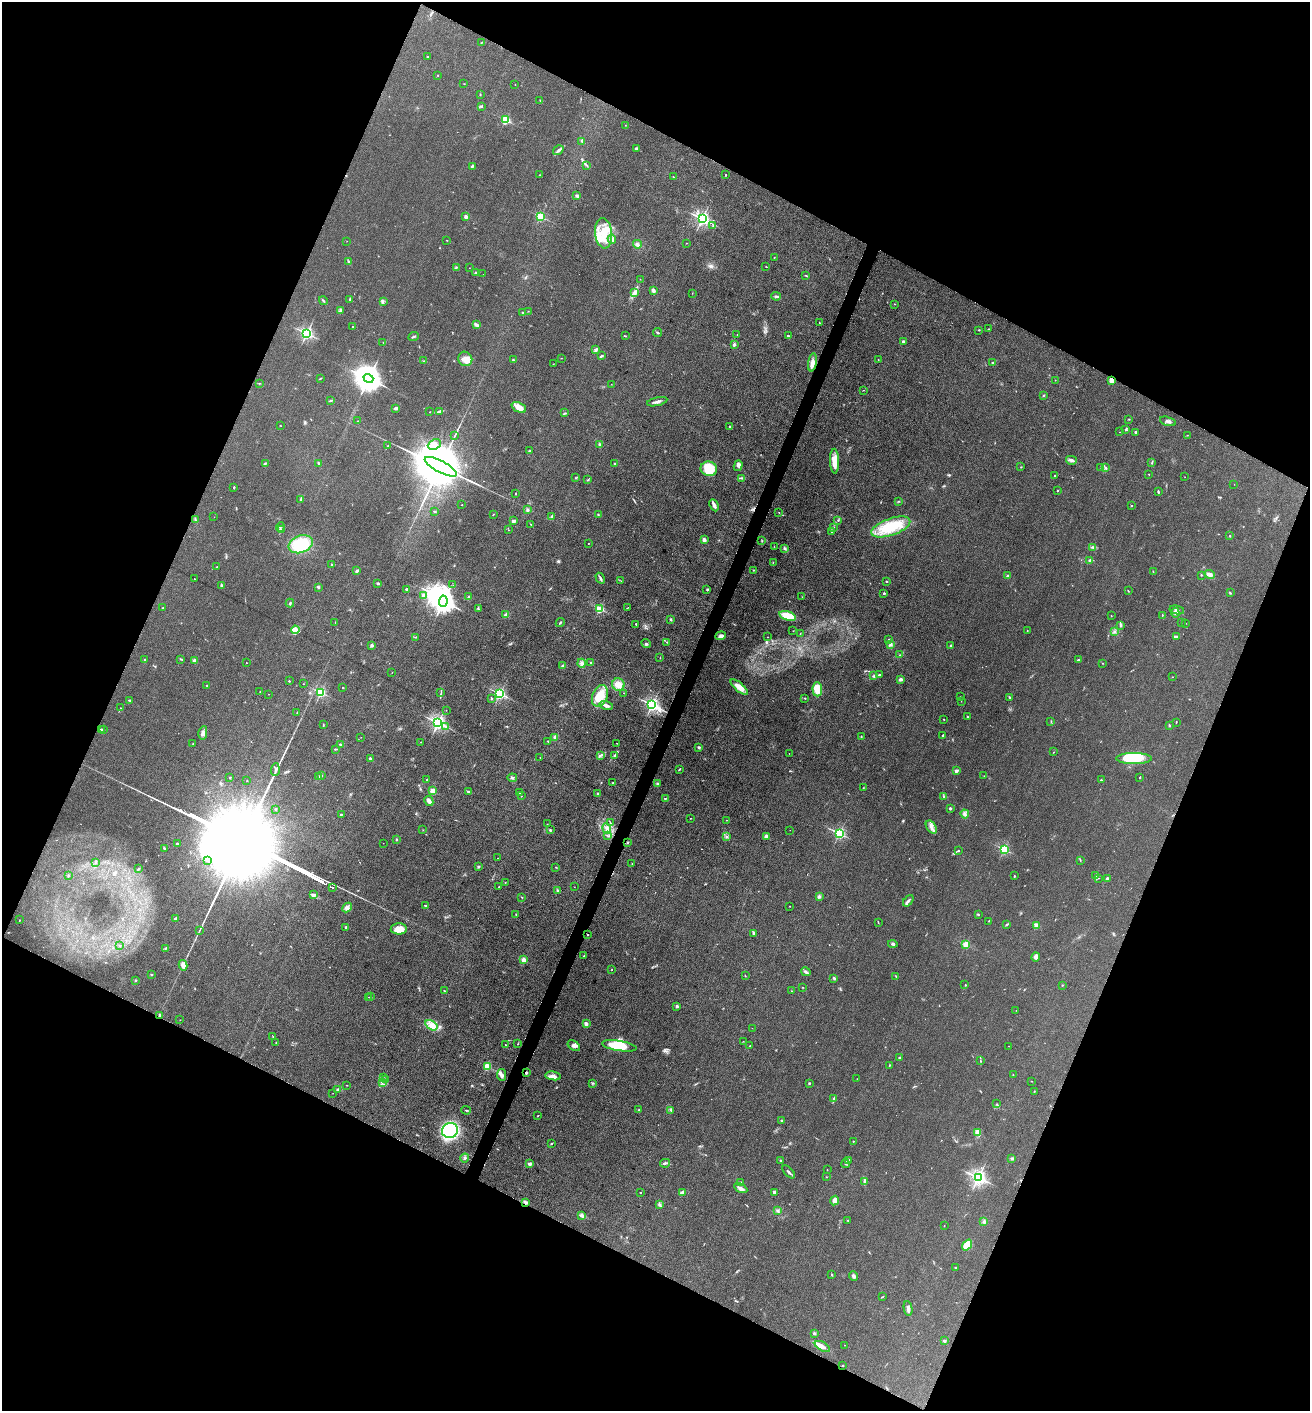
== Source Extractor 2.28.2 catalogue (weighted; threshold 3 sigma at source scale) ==
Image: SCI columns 145-5374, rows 1-5634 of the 5651 x 5636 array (HDU 1 of 3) = the unmasked area's bounding box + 8 px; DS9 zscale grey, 4 x 4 block average (1 PNG px = mean of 4 x 4 image px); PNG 1312 x 1413 px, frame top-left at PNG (2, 2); each listed source drawn as its Kron ellipse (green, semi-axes under 4 px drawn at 4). Shown black and unused: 45% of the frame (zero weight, under 3 of 5 exposures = <1% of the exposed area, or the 3 px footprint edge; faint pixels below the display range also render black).
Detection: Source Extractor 2.28.2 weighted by HDU 2 'WHT'. Background 0.151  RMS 0.0098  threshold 0.0443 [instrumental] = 3 sigma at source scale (4.5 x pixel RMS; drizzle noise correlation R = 1.50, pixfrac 1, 0.05/0.05 arcsec/px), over >= 5 px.
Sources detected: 528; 3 too faint to see at this stretch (4 x 4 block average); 3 inside a brighter object's white glare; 1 cosmic-ray / hot-pixel residue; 6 long thin detections or spike segments (spike, bleed or trail) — neither listed nor drawn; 21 coinciding with a brighter row at this scale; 20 inside a brighter listed object's ellipse — not listed separately; the other 474 listed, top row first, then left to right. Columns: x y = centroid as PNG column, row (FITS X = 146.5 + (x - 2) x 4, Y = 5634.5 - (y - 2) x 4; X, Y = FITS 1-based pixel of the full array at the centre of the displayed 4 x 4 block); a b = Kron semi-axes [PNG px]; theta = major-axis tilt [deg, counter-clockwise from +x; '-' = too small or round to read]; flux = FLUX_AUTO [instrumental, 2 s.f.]
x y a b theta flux
482 42 2 2 - 2.2
427 57 2 2 - 3.4
438 75 2 2 - 6.5
464 84 2 2 - 1.7
515 84 2 2 - 1.8
480 94 3 2 - 3.3
540 100 2 2 - 3.2
481 107 2 2 - 5
505 120 2 2 - 530
625 125 2 2 - 1.7
582 142 2 2 - 2.4
636 149 4 3 - 8.3
558 150 6 3 33 13
586 165 2 2 - 2.2
472 166 3 2 - 13
540 175 2 2 - 1.6
726 175 3 2 - 3.1
673 177 2 2 - 6.4
577 196 3 3 - 11
540 216 2 2 - 550
466 217 2 2 - 94
702 219 2 2 - 1800
713 226 2 2 - 3.1
604 233 15 8 -83 140
612 239 4 3 - 13
447 240 2 2 - 2.7
347 241 2 2 - 1.6
687 243 2 2 - 4.6
637 244 4 3 - 17
774 258 2 2 - 2.1
348 261 3 2 - 5.8
456 267 4 2 - 6.5
766 267 2 2 - 2.9
469 268 2 2 - 1.1
476 273 2 2 - 48
483 274 2 2 - 0.62
806 276 4 2 - 4
640 279 2 2 - 1.5
653 291 3 3 - 19
635 293 4 2 - 10
692 293 2 2 - 1.4
776 296 5 2 - 11
350 299 2 2 - 5.7
323 301 5 2 - 6.8
383 301 2 2 - 3.8
895 304 2 2 - 3.1
340 311 4 2 - 5.8
528 311 3 2 - 1.6
523 313 3 2 - 8.4
819 322 2 2 - 2.7
477 325 4 3 - 13
353 327 2 2 - 14
989 329 2 2 - 5.1
979 330 2 2 - 3.6
657 332 4 2 - 7.6
307 333 2 2 - 1300
737 335 2 2 - 1.7
625 336 2 2 - 2.7
788 336 2 2 - 29
413 337 5 2 - 7.9
383 342 2 2 - 1.6
903 342 2 2 - 43
734 344 2 2 - 50
596 350 3 3 - 9.2
601 356 4 2 - 6.9
561 358 2 2 - 2.1
465 359 7 7 - 54
878 359 2 2 - 2.7
513 360 2 2 - 4.8
424 361 2 2 - 2.4
812 362 9 4 81 35
993 363 2 2 - 15
553 364 2 2 - 1.5
321 378 3 2 - 3.7
368 378 5 4 - 9000
1055 380 2 2 - 1.1
1111 380 3 2 - 38
259 383 2 2 - 2.2
611 384 2 2 - 1.2
864 390 2 2 - 1.2
1044 395 3 2 - 4
330 401 3 2 - 6.3
657 402 10 2 13 21
519 407 8 5 -25 56
396 408 3 2 - 13
440 411 4 2 - 16
430 412 2 2 - 2.8
565 413 3 2 - 4.9
1129 419 2 2 - 1.8
358 421 2 2 - 2.4
1168 421 8 3 -16 16
280 425 2 2 - 1.9
730 427 3 2 - 5.2
1126 430 3 2 - 4.4
1120 432 2 2 - 1.8
1136 433 4 2 - 4.6
455 435 4 2 - 6.9
1187 435 2 2 - 2.3
434 444 6 5 - 28
599 444 4 3 - 7.9
388 446 2 2 - 3
530 451 3 2 - 7
1071 460 5 3 - 16
835 461 12 4 -89 66
265 463 2 2 - 3.5
319 463 3 2 - 10
1151 463 2 2 - 1.7
615 464 2 2 - 4.1
738 466 5 2 - 12
441 467 18 6 -28 80000
1021 467 2 2 - 3.2
1101 467 3 2 - 5.8
1105 467 2 2 - 3.6
709 469 8 7 - 170
1149 474 2 2 - 1.9
1055 475 2 2 - 4.3
1185 477 2 2 - 1.2
575 478 2 2 - 2.5
741 478 2 2 - 3.6
588 480 3 2 - 4.7
1234 484 2 2 - 0.89
234 487 3 2 - 4.9
1058 490 2 2 - 5.3
1158 492 3 2 - 6.1
516 494 2 2 - 4.5
301 499 4 2 - 8.4
899 501 2 2 - 1.7
462 505 2 2 - 1.9
714 505 6 2 -64 37
1131 506 2 2 - 8.4
527 510 3 2 - 9.3
435 511 3 2 - 6
779 513 2 2 - 3
493 514 2 2 - 3.2
598 515 2 2 - 4.1
551 516 2 2 - 5.1
214 517 2 2 - 0.73
195 520 2 2 - 2.4
838 520 3 2 - 4.2
513 521 3 2 - 13
531 524 4 2 - 4.5
280 527 5 2 - 6.2
891 527 20 8 19 260
833 528 2 2 - 7.7
282 530 2 2 - 5
508 530 3 2 - 1.9
832 532 2 2 - 3.3
1230 536 2 2 - 5.4
704 540 4 3 - 19
762 541 2 2 - 2.6
588 543 2 2 - 4.5
301 544 12 8 20 260
774 546 2 2 - 1.7
1093 547 3 2 - 8
785 548 3 3 - 9.6
1089 560 4 2 - 9
773 562 2 2 - 2.5
332 564 2 2 - 20
217 567 3 2 - 3.8
753 570 2 2 - 4.2
357 571 3 2 - 9.9
1153 571 2 2 - 1.9
1209 574 5 4 - 26
1201 575 2 2 - 5.1
1008 576 2 2 - 47
600 578 6 2 -60 9.8
194 579 2 2 - 1.8
621 581 2 2 - 1.2
887 581 2 2 - 7.4
378 583 3 2 - 12
453 585 2 2 - 1.3
221 586 4 2 - 7.1
319 587 3 2 - 8.4
406 589 3 2 - 6.5
707 590 2 2 - 4.6
1128 591 3 2 - 4
884 593 2 2 - 22
1230 593 2 2 - 4.2
424 595 2 2 - 87
468 597 3 2 - 6.3
802 597 2 2 - 1.8
443 601 5 4 - 5700
290 603 4 2 - 6
628 607 2 2 - 2
162 608 2 2 - 4
478 609 2 2 - 2.6
600 609 2 2 - 420
1177 610 7 3 -12 14
1175 613 5 2 - 11
506 615 4 3 - 13
1111 615 2 2 - 2
1162 615 2 2 - 2.5
788 616 8 4 -17 130
671 619 2 2 - 4
335 622 2 2 - 1.2
560 623 5 2 - 5.5
1181 623 2 2 - 1.2
1186 623 2 2 - 0.84
636 624 3 2 - 3.6
1120 625 4 2 - 7.1
295 630 4 3 - 17
1027 630 2 2 - 2
793 631 2 2 - 1.7
1114 632 3 2 - 3.2
800 633 2 2 - 1.7
721 636 5 4 - 24
415 637 2 2 - 2.6
767 637 2 2 - 1.3
1176 637 4 2 - 12
889 639 2 2 - 1.5
667 642 2 2 - 3
646 643 5 2 - 6.6
891 644 4 3 - 10
372 646 3 3 - 8.5
951 646 3 3 - 7.1
899 655 3 2 - 3.3
660 658 2 2 - 1.6
181 659 3 2 - 4.4
145 660 2 2 - 3.7
1078 660 3 2 - 4
194 661 2 2 - 88
246 663 2 2 - 1.8
581 663 4 4 - 19
591 663 2 2 - 4.5
1103 663 2 2 - 2.8
563 666 3 3 - 10
392 672 2 2 - 1.4
879 675 2 2 - 6.2
874 676 3 3 - 8.2
1172 677 2 2 - 2
900 679 3 2 - 16
289 681 2 2 - 8.4
303 684 2 2 - 1.3
618 684 6 6 - 54
207 685 2 2 - 3.2
739 687 10 4 -40 63
343 688 2 2 - 11
817 689 7 5 -89 100
260 692 2 2 - 3.2
321 692 2 2 - 750
441 692 3 2 - 3.8
624 693 2 2 - 1.6
269 694 2 2 - 2.3
500 694 2 2 - 1100
600 696 11 7 66 110
960 697 2 2 - 2.6
1009 697 3 2 - 4.5
491 698 3 2 - 4.3
805 698 2 2 - 4.2
130 700 3 2 - 4.1
961 701 2 2 - 1.3
606 705 7 3 -16 21
652 705 3 2 - 1500
121 708 2 2 - 2.1
446 710 2 2 - 1.3
297 713 2 2 - 4.1
967 717 2 2 - 3.5
944 719 2 2 - 3
1051 722 3 2 - 2.8
1176 722 3 2 - 3.1
438 723 2 2 - 1900
323 724 3 2 - 3.3
1170 725 2 2 - 4.3
445 726 3 2 - 7.3
101 729 2 2 - 26
104 730 2 2 - 2.4
203 733 7 4 79 18
943 735 3 2 - 3.6
861 736 2 2 - 2.6
361 737 2 2 - 1.2
555 737 3 3 - 10
548 741 2 2 - 4
421 742 2 2 - 1.4
193 743 2 2 - 2
617 743 2 2 - 2.7
340 744 2 2 - 13
698 747 3 2 - 5.8
335 749 3 2 - 5.5
1054 752 2 2 - 1.8
789 753 2 2 - 1.5
601 755 3 2 - 6.8
614 756 3 2 - 6.1
370 758 2 2 - 17
540 758 2 2 - 1.3
1134 759 17 5 0 260
679 769 3 2 - 5.4
275 770 6 3 85 17
957 770 3 2 - 14
321 775 3 2 - 7
984 776 2 2 - 1.5
230 777 2 2 - 4.5
319 777 3 2 - 6.9
1140 777 2 2 - 2
512 778 5 3 - 13
427 780 2 2 - 7.5
1101 780 2 2 - 14
247 781 2 2 - 1.3
613 783 2 2 - 3.9
657 784 3 2 - 7.1
863 788 2 2 - 2.5
432 791 2 2 - 180
468 792 2 2 - 9.3
519 793 2 2 - 12
597 793 2 2 - 4.4
521 796 2 2 - 2.7
943 796 2 2 - 4.9
665 798 2 2 - 5
429 801 5 3 - 24
950 808 2 2 - 31
276 809 2 2 - 16
341 814 2 2 - 8.2
965 814 4 3 - 15
690 818 2 2 - 2.2
727 820 2 2 - 1.4
610 822 2 2 - 4.7
547 824 2 2 - 3.3
931 827 7 4 -56 28
607 828 5 4 - 26
423 830 2 2 - 1.9
550 830 2 2 - 23
790 830 2 2 - 0.77
839 833 2 2 - 970
608 836 2 2 - 2.8
727 836 3 2 - 8.3
766 836 4 3 - 12
396 839 2 2 - 5.3
627 842 2 2 - 4.7
383 843 2 2 - 1.6
177 844 2 2 - 23
165 849 2 2 - 3.6
1004 849 2 2 - 710
958 851 2 2 - 5.6
498 858 2 2 - 1.2
208 860 3 2 - 8.9
1080 860 2 2 - 2.6
96 862 2 2 - 5.4
632 864 2 2 - 1.9
478 867 2 2 - 3.9
556 867 2 2 - 3.6
139 869 4 2 - 5
69 876 2 2 - 2.9
1014 876 2 2 - 4.5
1096 876 4 3 - 6.8
1099 878 2 2 - 1.5
1107 878 2 2 - 36
505 882 2 2 - 2.1
499 887 2 2 - 3
574 887 2 2 - 0.98
333 888 2 2 - 47
558 891 3 2 - 7.3
313 895 4 4 - 12
819 896 3 2 - 11
522 898 2 2 - 2.8
908 901 6 2 51 12
425 906 2 2 - 3.6
790 906 2 2 - 2
347 908 5 3 - 16
516 914 2 2 - 3.9
979 915 4 2 - 3.4
176 919 3 2 - 23
19 920 2 2 - 2.1
988 921 2 2 - 2.4
878 923 2 2 - 2.1
1007 924 3 2 - 5.8
1036 925 2 2 - 160
346 927 2 2 - 23
399 929 8 5 1 63
199 930 2 2 - 2.2
753 933 3 2 - 4.2
587 934 2 2 - 5.3
893 944 4 3 - 8.6
120 945 2 2 - 2.7
966 945 2 2 - 270
166 948 2 2 - 3.8
584 956 2 2 - 10
1036 957 4 3 - 29
524 960 2 2 - 190
183 965 5 4 - 28
612 970 2 2 - 2.1
806 972 5 2 - 14
152 974 2 2 - 4.9
745 976 2 2 - 2.8
896 977 2 2 - 1.8
834 978 4 2 - 8.2
135 980 2 2 - 5.4
965 985 2 2 - 2.6
1063 985 2 2 - 2.5
803 987 2 2 - 2.6
444 990 2 2 - 3.8
792 991 2 2 - 1.9
368 997 2 2 - 1.8
371 997 2 2 - 2.5
677 1006 2 2 - 48
1016 1010 2 2 - 1.1
160 1015 2 2 - 31
180 1020 2 2 - 1.3
586 1024 2 2 - 90
431 1025 7 3 -33 26
752 1028 2 2 - 1
273 1036 2 2 - 1.9
743 1041 2 2 - 1.2
276 1043 3 2 - 2.3
518 1044 2 2 - 2
505 1045 2 2 - 3.9
574 1046 7 4 -36 22
619 1046 17 5 -9 180
750 1046 2 2 - 2.8
1009 1046 2 2 - 1.3
900 1058 2 2 - 25
981 1061 2 2 - 2
889 1065 2 2 - 3.6
487 1066 2 2 - 350
526 1073 2 2 - 21
502 1075 6 4 -81 20
1013 1075 2 2 - 2.6
553 1076 8 3 -9 25
384 1078 2 2 - 1.8
857 1079 2 2 - 1
385 1080 2 2 - 3.1
1031 1081 2 2 - 2.3
383 1082 2 2 - 4.7
592 1083 2 2 - 2.8
809 1083 2 2 - 6.3
347 1085 2 2 - 2.4
338 1089 2 2 - 16
1034 1091 2 2 - 2.4
333 1093 2 2 - 1.1
833 1099 3 2 - 6.7
997 1104 2 2 - 1.5
466 1110 5 2 - 6.5
639 1110 2 2 - 14
671 1110 2 2 - 3.3
538 1116 2 2 - 2.9
782 1120 2 2 - 19
450 1130 8 7 - 530
977 1133 4 3 - 15
853 1141 2 2 - 4
551 1144 2 2 - 4.1
465 1158 4 3 - 11
1012 1158 3 3 - 8.5
781 1160 2 2 - 2.2
849 1160 2 2 - 2.9
665 1163 5 2 - 10
529 1164 2 2 - 64
845 1164 4 2 - 4.5
827 1170 2 2 - 2.9
789 1172 8 2 -46 12
826 1177 2 2 - 1.5
978 1178 2 2 - 2100
865 1181 4 2 - 5.1
740 1182 2 2 - 4.1
741 1188 7 3 -29 23
682 1192 4 3 - 12
774 1192 4 3 - 13
640 1193 2 2 - 3.3
835 1200 5 4 - 34
525 1202 4 2 - 10
660 1205 3 2 - 8.5
778 1211 3 3 - 11
581 1216 4 2 - 9.1
848 1221 2 2 - 2.4
984 1222 3 3 - 10
944 1226 2 2 - 1.9
967 1245 6 3 53 110
955 1268 3 2 - 3.1
832 1274 3 2 - 4
853 1276 5 4 - 15
882 1297 2 2 - 2.2
908 1308 7 3 -80 19
814 1333 2 2 - 12
944 1341 3 2 - 7.3
844 1345 2 2 - 1.9
822 1346 8 3 -29 28
843 1365 2 2 - 11
Overlapping masked pixels (flux is a lower limit): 3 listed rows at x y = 1111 380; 160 1015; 526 1073
Diffuse or blended objects may show on this block-average render without a row.